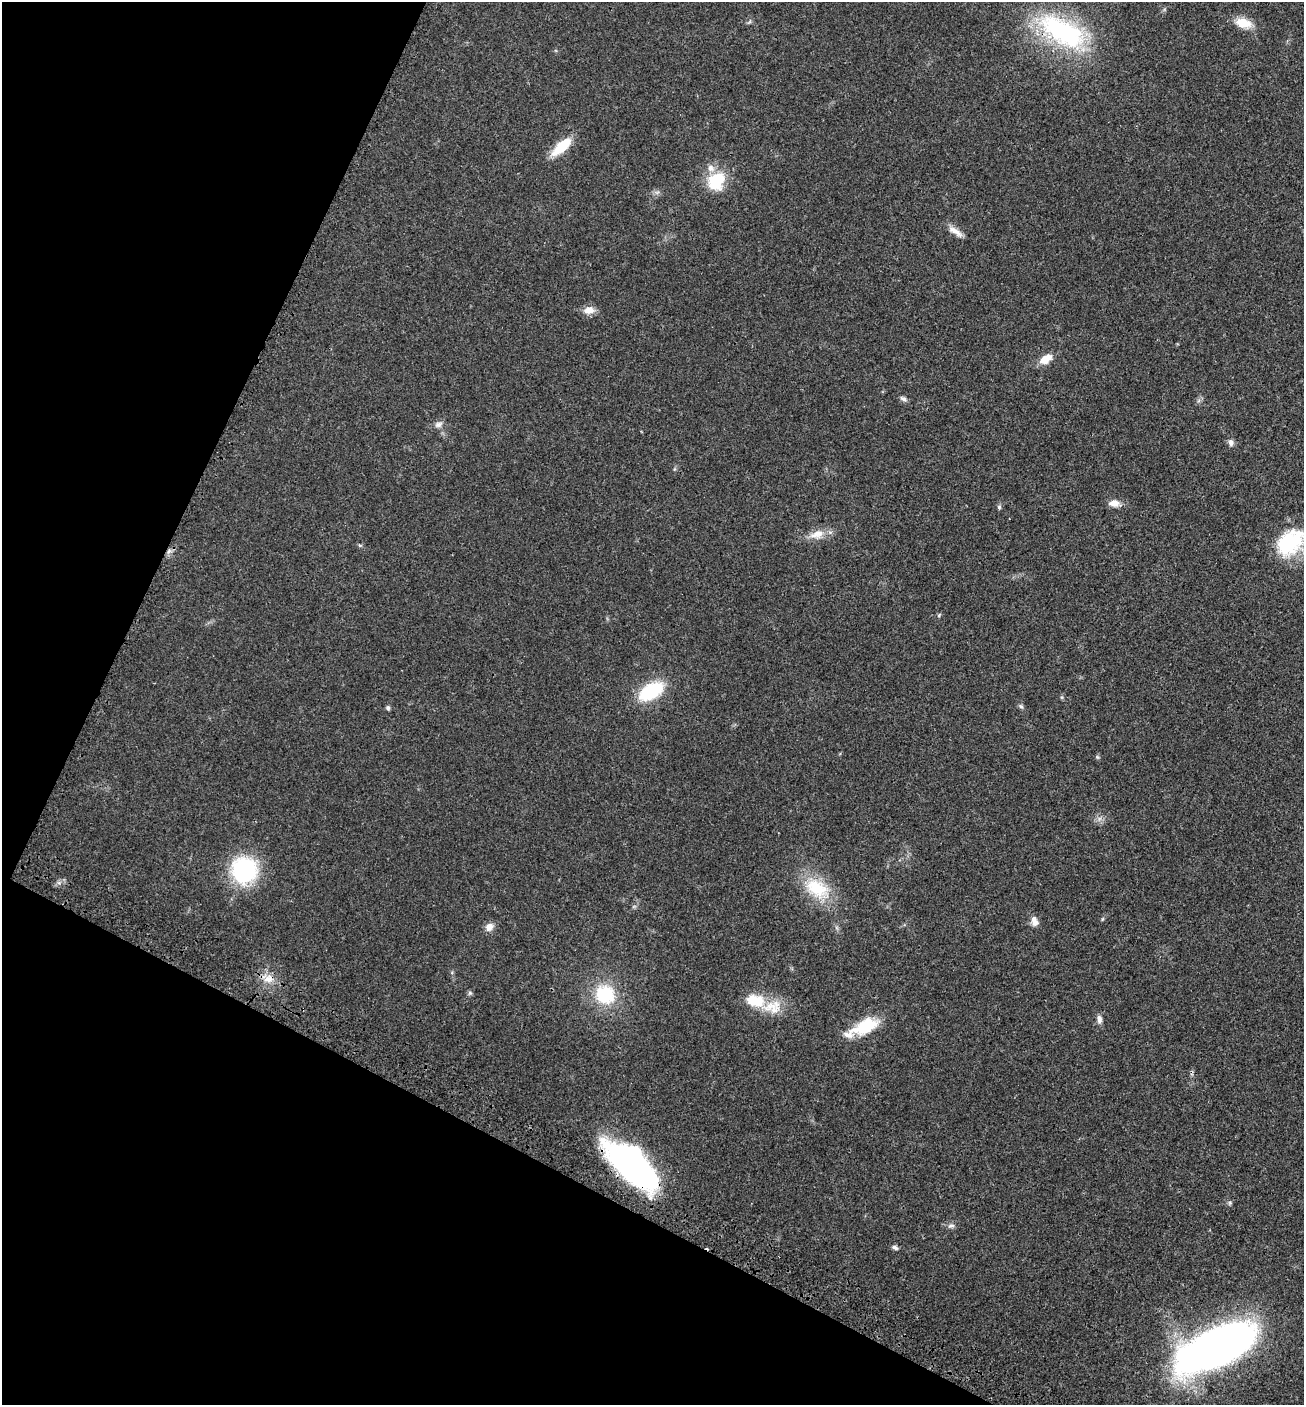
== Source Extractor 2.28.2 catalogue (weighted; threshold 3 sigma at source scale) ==
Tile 9 of 4 x 4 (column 1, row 3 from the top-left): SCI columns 238-1539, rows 1509-2911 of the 5815 x 5821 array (HDU 1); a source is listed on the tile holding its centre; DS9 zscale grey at full resolution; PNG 1306 x 1407 px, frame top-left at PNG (2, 2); no overlay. Shown black and unused: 25% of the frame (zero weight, under 3 of 4 exposures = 8% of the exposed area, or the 3 px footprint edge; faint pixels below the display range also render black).
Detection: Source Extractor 2.28.2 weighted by HDU 2 'WHT'; one run over the whole footprint, this tile lists its part. Background 0.0234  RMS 0.0035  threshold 0.0157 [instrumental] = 3 sigma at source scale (4.5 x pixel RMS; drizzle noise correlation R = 1.50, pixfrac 1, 0.05/0.05 arcsec/px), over >= 5 px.
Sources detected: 38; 4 inside a brighter listed object's ellipse — not listed separately; the other 34 listed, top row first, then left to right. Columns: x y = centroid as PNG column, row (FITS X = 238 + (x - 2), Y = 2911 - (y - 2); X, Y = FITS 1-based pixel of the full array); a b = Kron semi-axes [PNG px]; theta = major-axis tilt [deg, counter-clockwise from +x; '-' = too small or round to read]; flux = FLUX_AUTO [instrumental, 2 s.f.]
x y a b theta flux
1243 23 21 12 -14 5.3
1062 31 70 31 -31 44
561 147 23 9 42 10
716 181 23 18 54 13
955 231 23 7 -32 2.6
589 310 15 9 6 2.8
1046 359 14 8 32 5.5
903 399 9 5 -22 1
438 424 11 7 20 1.4
1231 443 9 7 -76 1.3
1114 503 12 8 -1 2.7
999 507 5 5 - 0.57
817 534 21 10 15 4.1
1290 542 40 25 38 24
360 545 6 4 17 0.43
939 615 5 4 - 0.42
651 691 23 12 31 23
1021 706 7 5 -23 0.65
388 708 6 5 - 0.63
1097 757 6 4 -45 0.43
244 870 25 25 - 33
817 888 33 21 -31 15
1034 919 16 7 88 1.8
489 927 10 9 - 2.4
268 979 14 11 18 3.7
470 993 6 5 - 0.6
605 994 19 17 -47 19
755 1000 27 16 -13 9.3
1099 1019 11 6 -83 1.4
865 1026 32 16 26 13
633 1166 55 23 -44 110
951 1226 11 5 5 0.99
895 1247 8 5 -25 0.91
1216 1347 82 33 25 200
Overlapping masked pixels (flux is a lower limit): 3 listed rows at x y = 1062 31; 633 1166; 1216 1347
Isophote crosses this tile's border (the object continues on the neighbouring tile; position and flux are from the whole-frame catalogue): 1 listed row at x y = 1290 542